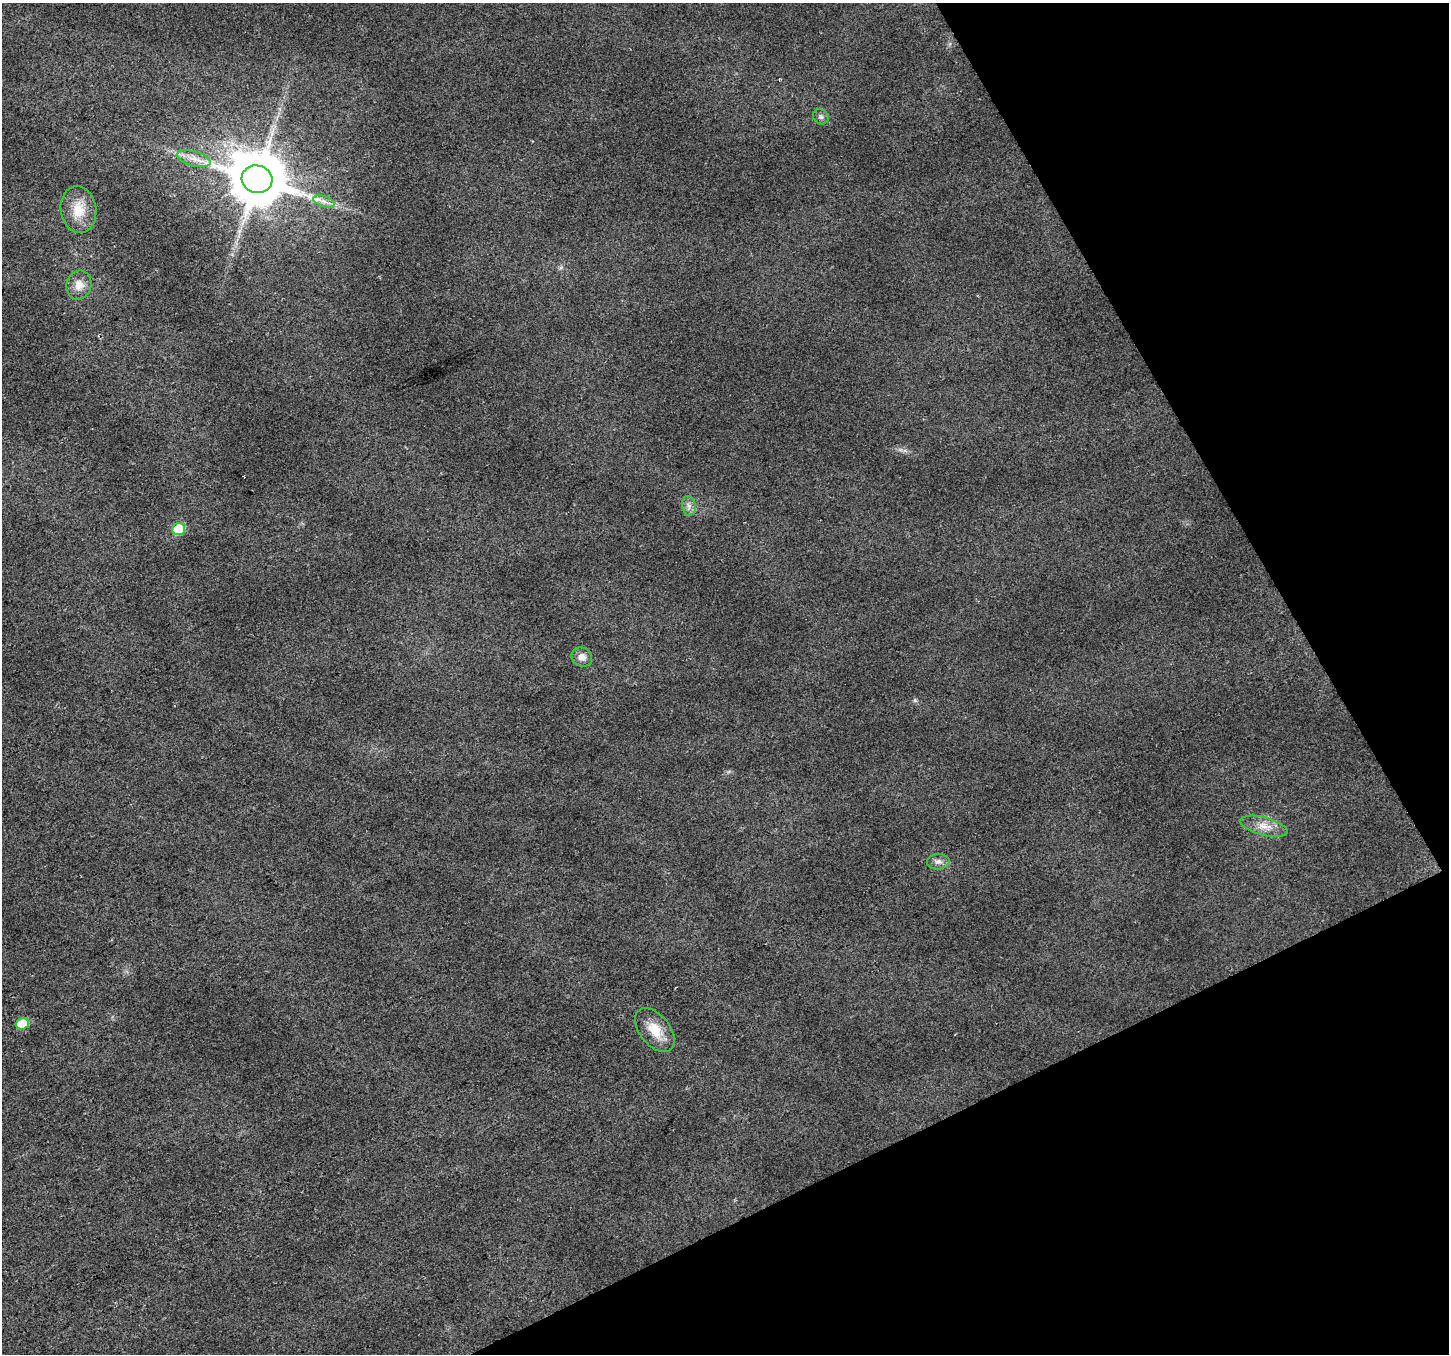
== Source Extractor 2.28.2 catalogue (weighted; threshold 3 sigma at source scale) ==
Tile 12 of 4 x 4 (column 4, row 3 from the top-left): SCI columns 4343-5789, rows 1517-2868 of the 5789 x 5676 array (HDU 1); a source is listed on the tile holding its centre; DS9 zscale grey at full resolution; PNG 1451 x 1356 px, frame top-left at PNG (2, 3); each listed source drawn as its Kron ellipse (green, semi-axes under 4 px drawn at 4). Shown black and unused: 24% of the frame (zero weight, under 2 of 3 exposures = <1% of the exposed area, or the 3 px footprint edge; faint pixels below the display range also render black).
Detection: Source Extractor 2.28.2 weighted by HDU 2 'WHT'; one run over the whole footprint, this tile lists its part. Background 0.0194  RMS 0.0082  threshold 0.0371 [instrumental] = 3 sigma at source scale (4.5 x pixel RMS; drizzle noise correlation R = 1.50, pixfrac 1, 0.0396/0.0396 arcsec/px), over >= 5 px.
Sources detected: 13; all 13 listed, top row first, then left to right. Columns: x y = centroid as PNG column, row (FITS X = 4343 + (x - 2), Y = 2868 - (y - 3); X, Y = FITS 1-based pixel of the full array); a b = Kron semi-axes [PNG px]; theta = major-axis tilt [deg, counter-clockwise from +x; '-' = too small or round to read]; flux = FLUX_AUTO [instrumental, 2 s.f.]
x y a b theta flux
821 117 8 7 - 2.6
194 159 17 7 -16 8.1
257 179 15 13 -13 5500
324 201 11 5 -19 4.1
78 210 23 18 -82 19
79 285 15 12 70 8.7
689 506 10 6 -83 3.7
179 529 6 6 - 39
582 657 10 9 - 5.9
1264 826 24 9 -15 11
938 862 11 7 3 4
22 1024 6 5 - 29
655 1030 25 15 -52 17